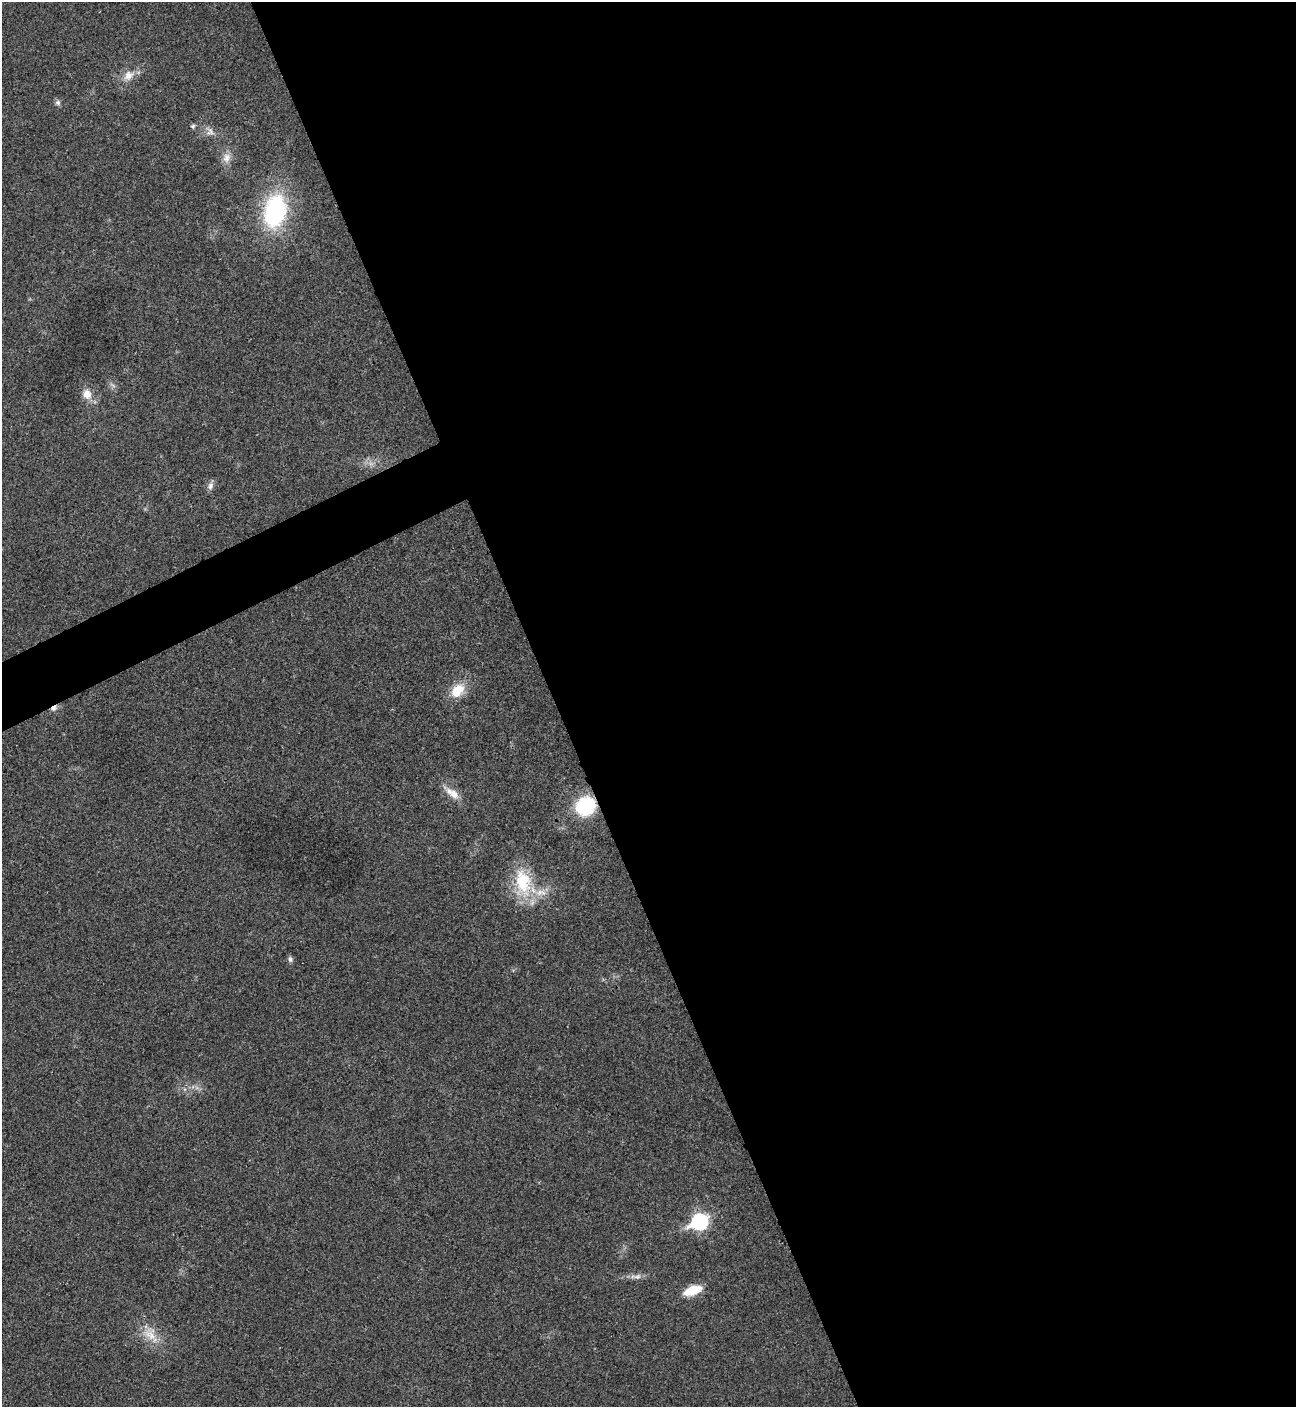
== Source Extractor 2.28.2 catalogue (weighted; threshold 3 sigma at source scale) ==
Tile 8 of 4 x 4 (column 4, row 2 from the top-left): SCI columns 4169-5462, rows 2814-4218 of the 5618 x 5629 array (HDU 1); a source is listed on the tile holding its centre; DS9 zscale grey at full resolution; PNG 1298 x 1409 px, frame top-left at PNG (2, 2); no overlay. Shown black and unused: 59% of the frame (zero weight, under 3 of 4 exposures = <1% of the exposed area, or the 3 px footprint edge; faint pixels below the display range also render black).
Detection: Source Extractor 2.28.2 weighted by HDU 2 'WHT'; one run over the whole footprint, this tile lists its part. Background 0.0202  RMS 0.0056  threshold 0.0251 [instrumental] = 3 sigma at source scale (4.5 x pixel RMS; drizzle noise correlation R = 1.50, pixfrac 1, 0.05/0.05 arcsec/px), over >= 5 px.
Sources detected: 19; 1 inside a brighter listed object's ellipse — not listed separately; the other 18 listed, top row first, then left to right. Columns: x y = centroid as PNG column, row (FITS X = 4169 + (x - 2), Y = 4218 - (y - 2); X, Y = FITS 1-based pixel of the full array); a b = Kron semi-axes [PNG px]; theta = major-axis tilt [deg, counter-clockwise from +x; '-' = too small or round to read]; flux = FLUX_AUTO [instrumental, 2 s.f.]
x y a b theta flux
128 75 15 11 50 5.7
58 103 7 7 - 1.6
193 126 6 6 - 1.1
210 132 11 10 - 3.2
226 158 14 10 73 4.5
275 211 29 19 78 74
87 394 12 10 -70 5.6
210 486 10 7 66 2.4
457 690 20 13 46 11
54 708 9 6 34 2.1
452 793 22 9 -37 6.4
585 806 15 14 - 47
523 882 38 22 -77 27
290 959 8 6 -79 1.4
699 1222 9 7 25 110
637 1277 10 6 14 2.2
693 1290 16 7 19 17
150 1335 21 11 -40 8.6
Overlapping masked pixels (flux is a lower limit): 2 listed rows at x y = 54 708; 585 806